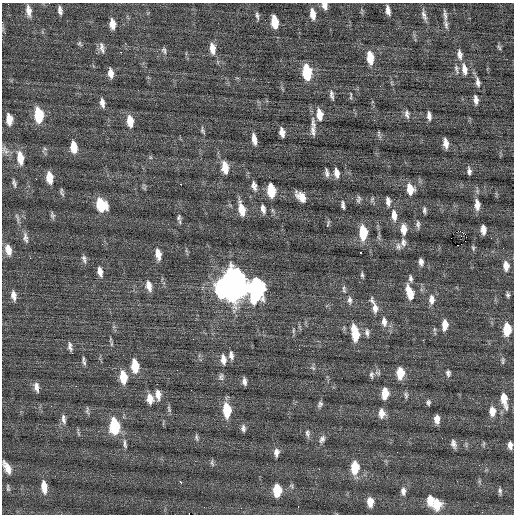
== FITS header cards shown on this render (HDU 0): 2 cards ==
NAXIS1  =                  512 / Axis length
NAXIS2  =                  512 / Axis length

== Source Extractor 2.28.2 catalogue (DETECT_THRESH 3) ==
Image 512 x 512 px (HDU 0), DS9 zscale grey, 1 PNG px = 1 image px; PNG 516 x 516 px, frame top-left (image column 1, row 512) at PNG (2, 3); no overlay
Background 0.101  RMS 0.82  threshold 2.46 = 3 sigma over >= 5 px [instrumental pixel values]
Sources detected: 172; all 172 listed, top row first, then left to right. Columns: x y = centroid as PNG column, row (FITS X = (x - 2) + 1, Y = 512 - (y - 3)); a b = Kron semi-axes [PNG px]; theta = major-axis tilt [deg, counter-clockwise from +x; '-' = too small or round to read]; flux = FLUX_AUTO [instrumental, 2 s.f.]
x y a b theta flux
325 6 8 6 -67 310
60 10 10 5 -80 220
388 10 10 5 -80 290
28 11 15 7 -81 390
313 14 12 6 -81 560
424 15 18 6 -74 280
445 15 16 5 -83 210
257 16 11 4 -80 150
2 22 3 2 - 45
275 22 11 5 -81 1200
112 24 10 6 -84 560
446 24 15 5 -79 220
79 43 7 5 -55 100
499 47 9 4 -64 98
102 48 16 7 -76 290
212 48 14 7 -82 520
164 50 10 6 -69 170
120 52 3 2 - 63
459 54 14 7 -81 310
370 58 13 6 -82 1100
456 69 14 5 -77 200
464 69 15 7 -78 490
307 72 12 6 -81 3000
110 73 10 5 -82 360
478 82 15 6 -77 290
332 95 12 5 -79 200
351 96 12 3 -89 81
476 100 12 6 -83 270
102 103 11 5 -80 280
319 114 13 6 -81 670
407 114 11 6 -81 210
39 115 12 7 -83 2500
429 116 10 5 -83 240
9 119 10 6 -85 650
130 121 12 7 -81 810
313 123 19 7 -81 380
203 131 10 5 -72 120
313 131 14 6 -85 250
282 132 9 5 -78 340
379 134 11 4 -74 110
254 139 13 5 -79 430
446 143 9 4 -79 390
74 147 12 6 -82 870
45 149 6 4 -19 86
5 150 14 8 -59 290
150 157 6 4 -71 76
20 158 15 7 -81 910
225 168 14 7 -82 840
469 171 8 5 -87 180
327 173 10 4 -79 190
336 173 11 6 -80 370
49 177 11 6 -82 870
36 179 2 2 - 69
14 183 11 5 -73 160
181 184 2 2 - 370
254 186 13 7 -76 290
144 188 6 5 - 82
410 189 11 8 -78 800
271 190 11 6 -81 1600
62 192 11 4 -78 130
301 197 12 7 -46 570
358 199 9 5 84 140
372 199 8 4 64 96
388 201 10 5 -82 260
101 205 12 9 -62 1800
343 205 9 4 -83 160
477 205 14 7 -87 480
242 209 15 6 -77 820
263 209 12 6 -76 260
272 210 7 4 -71 89
424 210 7 4 -82 130
52 215 9 5 -73 130
394 215 14 7 -84 530
17 218 16 4 -76 170
179 218 8 6 70 150
418 224 11 5 -86 170
327 225 6 3 67 130
404 229 12 7 -88 540
483 230 8 5 -86 410
459 231 4 3 - 2300
363 232 12 6 -85 2200
461 236 2 2 - 46
25 238 15 6 -80 260
403 242 11 7 -88 230
458 245 2 2 - 320
398 246 10 7 -78 200
473 248 8 4 -75 97
8 250 13 7 -77 570
361 253 3 2 - 190
158 254 12 5 -81 550
84 259 12 5 -76 190
421 262 8 5 -84 230
506 266 11 7 -86 520
100 271 12 6 -78 360
362 275 8 4 -80 110
410 278 9 5 -82 160
149 286 13 7 -78 420
234 286 22 16 -17 65000
344 289 11 5 -85 160
414 291 3 2 - 120
410 293 17 7 -70 970
14 295 12 6 -82 350
508 295 7 5 -79 120
350 300 11 6 -86 210
432 300 13 8 -89 410
372 301 11 6 -76 180
375 308 13 8 -84 410
384 322 13 7 -84 350
445 325 11 6 87 590
434 329 6 4 -72 76
507 329 10 6 89 1600
293 330 8 4 82 96
367 332 12 6 -85 210
355 333 16 7 -80 1600
423 340 2 2 - 130
111 344 9 4 90 110
70 347 11 5 -79 200
231 355 11 6 -82 270
83 359 8 4 78 100
223 359 13 7 -83 410
503 360 10 5 86 130
84 363 7 5 -51 120
135 366 12 7 -83 1300
313 368 7 4 -45 100
378 373 9 7 -6 170
400 373 10 7 -89 1100
448 373 9 6 -72 170
371 375 10 6 89 150
123 377 13 7 -82 1300
221 377 10 7 72 180
244 381 8 4 -85 220
76 386 2 2 - 170
36 387 11 6 -81 290
385 393 10 6 88 1000
158 395 12 6 -84 430
406 395 10 5 -79 140
150 399 12 8 -82 590
504 399 18 7 -80 940
428 402 7 5 87 130
320 404 10 6 73 160
169 409 11 4 -73 140
87 410 11 4 89 130
227 410 12 7 -86 2000
492 411 11 7 -87 570
381 413 11 8 -87 470
63 419 14 6 -81 260
437 419 8 5 -89 440
115 426 12 7 -84 3600
243 428 10 6 -85 180
78 433 8 3 -71 90
307 433 11 6 -79 190
196 437 9 5 -81 120
442 438 2 2 - 27
322 439 12 8 64 250
125 444 15 5 -83 250
454 444 10 6 -77 230
484 444 8 3 71 72
510 445 7 5 -85 280
276 452 11 6 88 300
212 463 10 4 -76 110
355 467 11 7 89 1700
7 468 15 7 -64 510
319 469 2 2 - 35
181 482 3 3 - 140
44 487 15 7 -83 700
8 488 10 4 -82 110
277 490 9 6 89 1700
403 491 11 6 -84 250
500 491 9 4 -81 140
430 500 11 7 -90 760
370 502 9 6 -87 580
437 504 11 8 -87 1100
At the frame edge (FLAGS 8, measured only in part): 3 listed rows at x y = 325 6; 2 22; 510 445